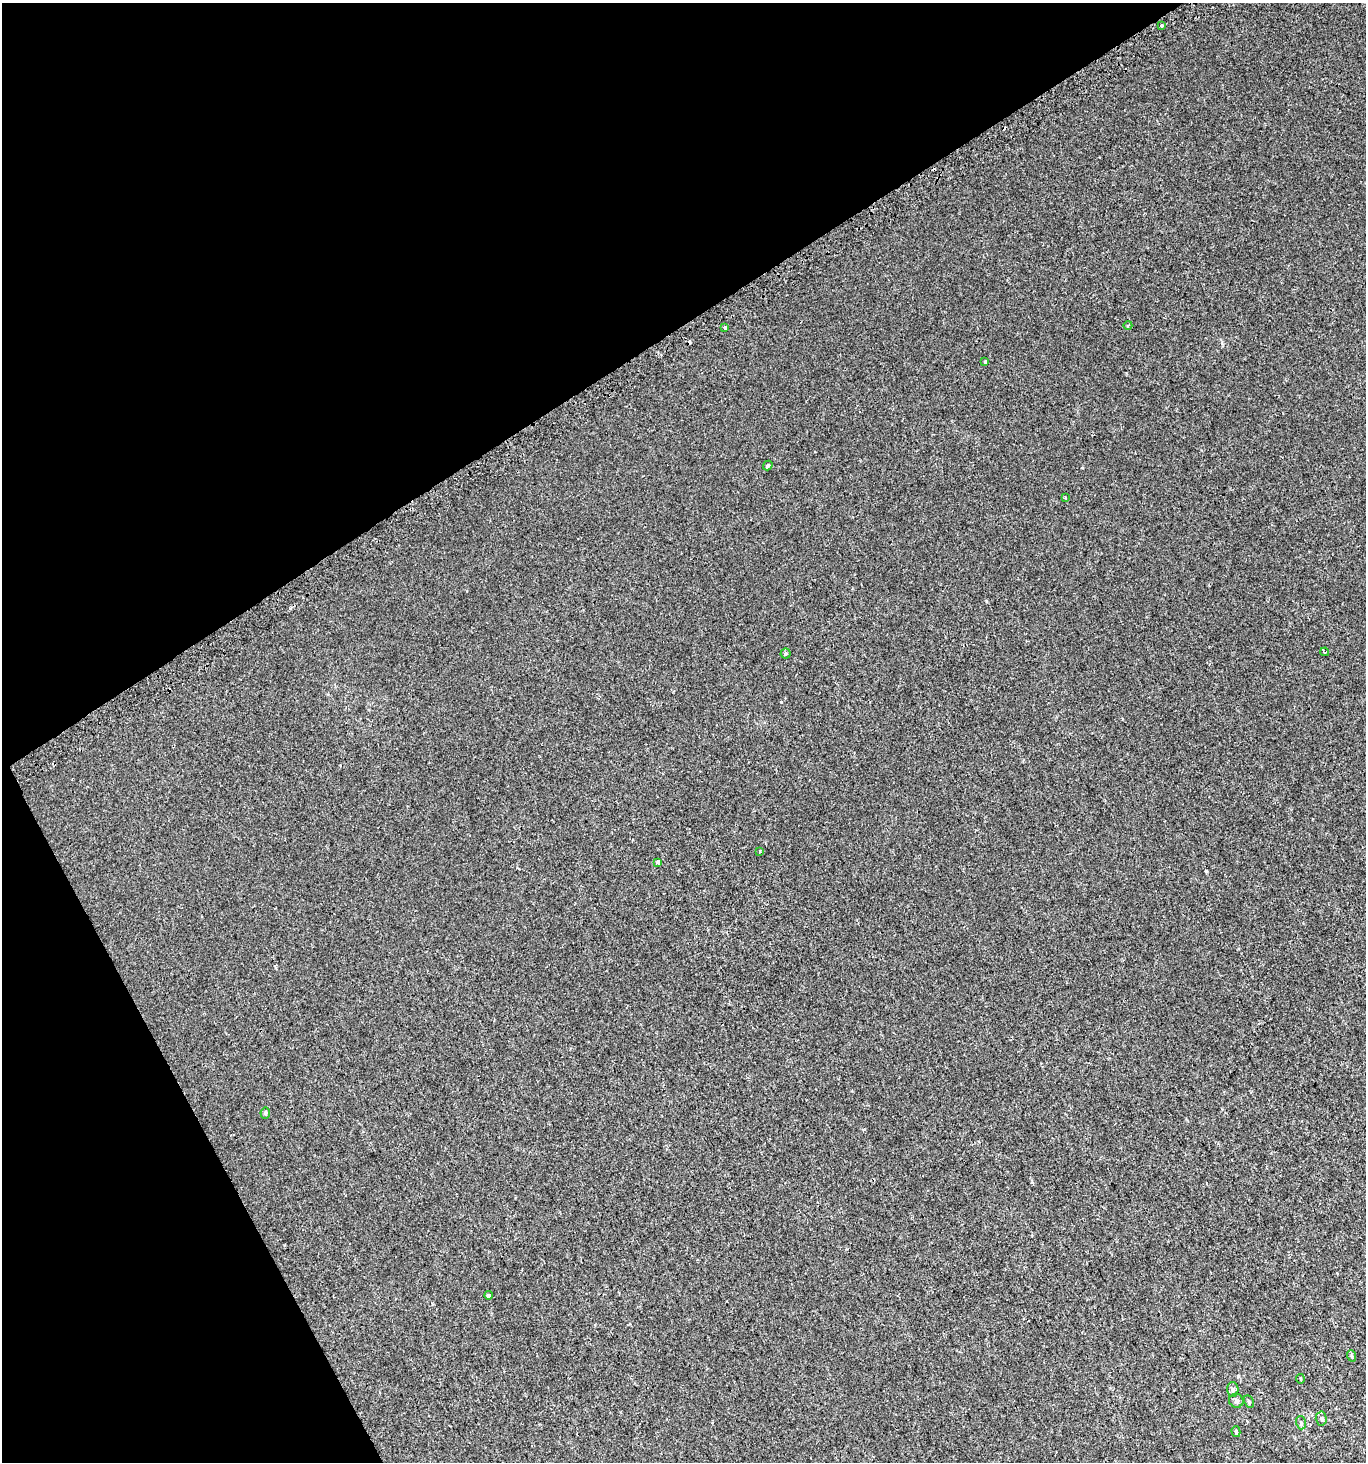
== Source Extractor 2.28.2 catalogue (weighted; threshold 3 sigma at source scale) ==
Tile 5 of 4 x 4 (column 1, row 2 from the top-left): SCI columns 187-1550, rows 2944-4403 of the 5768 x 5893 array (HDU 1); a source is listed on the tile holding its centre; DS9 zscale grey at full resolution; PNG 1368 x 1464 px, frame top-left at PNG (2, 3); each listed source drawn as its Kron ellipse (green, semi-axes under 4 px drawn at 4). Shown black and unused: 29% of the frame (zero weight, under 2 of 3 exposures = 2% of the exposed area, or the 3 px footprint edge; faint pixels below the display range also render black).
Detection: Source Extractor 2.28.2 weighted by HDU 2 'WHT'; one run over the whole footprint, this tile lists its part. Background 0.00131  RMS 0.0028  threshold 0.0126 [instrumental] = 3 sigma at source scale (4.5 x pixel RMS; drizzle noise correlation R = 1.50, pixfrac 1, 0.0396/0.0396 arcsec/px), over >= 5 px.
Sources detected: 24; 4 cosmic-ray / hot-pixel residue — neither listed nor drawn; the other 20 listed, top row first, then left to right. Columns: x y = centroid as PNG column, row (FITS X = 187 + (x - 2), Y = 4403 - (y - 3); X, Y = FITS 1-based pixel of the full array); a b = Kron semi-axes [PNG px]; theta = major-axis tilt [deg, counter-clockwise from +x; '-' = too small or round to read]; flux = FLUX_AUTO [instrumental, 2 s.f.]
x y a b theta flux
1162 26 3 3 - 1.2
1128 325 4 3 - 0.25
725 328 3 3 - 1.1
985 362 3 3 - 0.4
768 465 5 4 - 0.42
1066 498 4 2 - 0.21
1325 652 4 3 - 0.46
786 654 5 5 - 0.51
760 851 4 2 - 0.2
658 862 4 3 - 0.66
265 1113 5 5 - 0.36
489 1295 4 4 - 3.6
1352 1356 6 4 -70 0.32
1300 1379 5 2 - 0.24
1233 1389 7 5 -90 0.66
1236 1401 7 7 - 0.71
1249 1401 7 4 -63 0.42
1321 1418 7 5 -87 0.57
1301 1423 7 5 -73 0.57
1236 1432 5 4 - 0.41
Unlisted compact peaks at least as high as the median listed source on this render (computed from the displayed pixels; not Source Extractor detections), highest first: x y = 1206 871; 986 601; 1222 343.